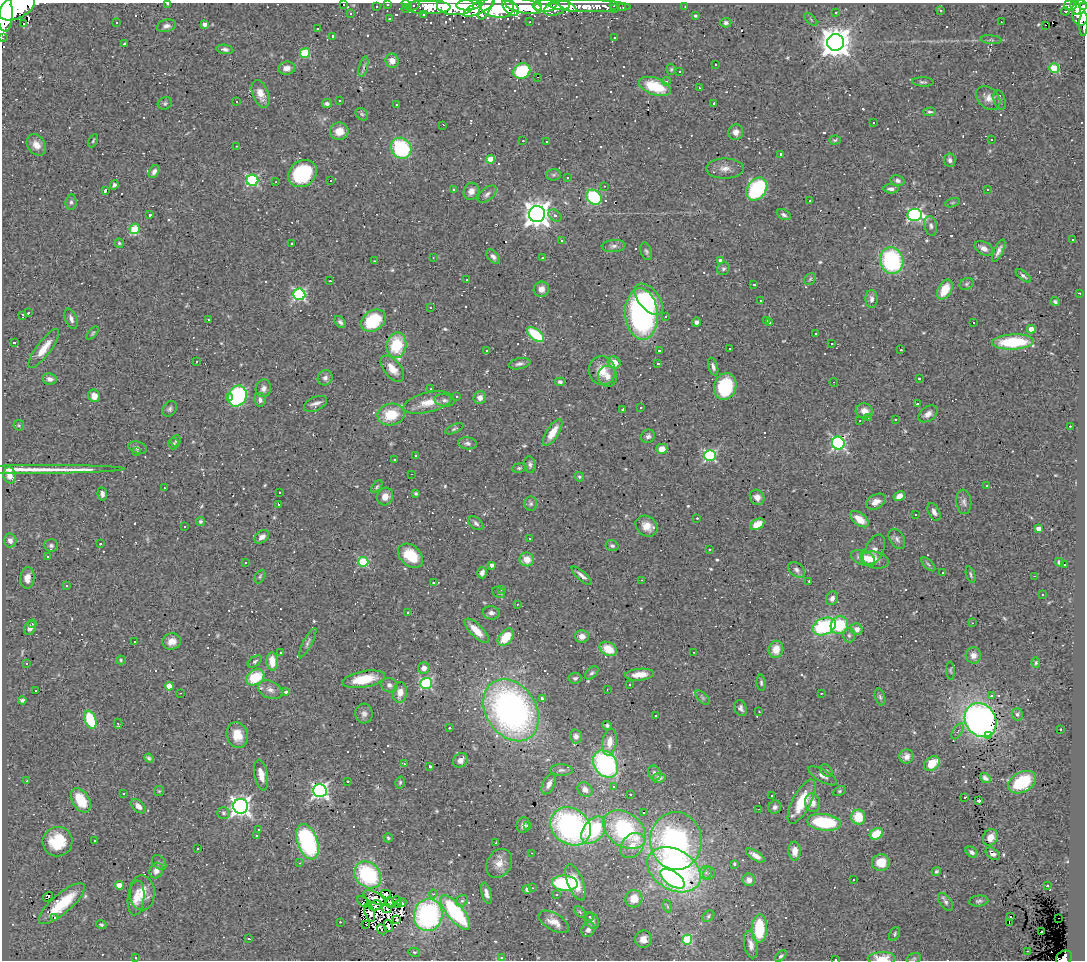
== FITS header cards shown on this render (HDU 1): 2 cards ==
NAXIS1  =                 1083
NAXIS2  =                  958

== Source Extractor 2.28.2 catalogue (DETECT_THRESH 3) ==
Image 1083 x 958 px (HDU 1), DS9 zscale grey, 1 PNG px = 1 image px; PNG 1087 x 962 px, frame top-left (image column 1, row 958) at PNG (2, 3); each listed source drawn as its Kron ellipse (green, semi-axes under 4 px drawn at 4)
Background 0.847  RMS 0.059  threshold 0.178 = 3 sigma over >= 5 px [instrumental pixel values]
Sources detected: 695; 4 with non-positive FLUX_AUTO (blend fragments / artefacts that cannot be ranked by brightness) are neither listed nor drawn; of the other 691, the 500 brightest by FLUX_AUTO listed and drawn (191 fainter detections omitted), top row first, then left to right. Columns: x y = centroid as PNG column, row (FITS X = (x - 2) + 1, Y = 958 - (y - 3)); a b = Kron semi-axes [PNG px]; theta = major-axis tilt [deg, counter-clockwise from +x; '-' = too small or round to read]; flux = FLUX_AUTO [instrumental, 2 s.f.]
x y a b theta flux
168 4 3 2 - 51
343 4 3 2 - 66
388 4 3 3 - 9.8
407 5 6 3 -34 35
468 5 12 5 5 1500
613 5 3 3 - 9.4
1070 5 6 5 - 120
414 6 6 3 30 10
428 6 23 7 0 560
455 6 18 9 -1 2100
524 6 19 7 -11 2800
537 6 5 3 - 490
545 6 11 6 8 1100
567 6 10 4 -27 340
590 6 41 6 -1 310
685 6 3 2 - 9
17 7 19 11 29 3900
376 7 3 2 - 7
479 7 17 6 27 1100
497 7 17 10 -10 2500
511 7 10 6 -46 1100
557 7 14 7 25 620
623 7 3 2 - 7
1076 7 8 4 -73 330
1083 7 4 3 - 200
406 8 5 3 - 9.2
486 8 13 5 62 650
614 9 4 3 - 5.2
940 10 3 3 - 60
4 11 21 8 -88 4600
1065 11 4 2 - 11
836 12 3 3 - 5.6
350 13 3 2 - 6.7
1080 13 13 8 -89 930
423 14 3 3 - 8.2
695 16 3 3 - 5.3
389 19 3 3 - 5.9
811 19 8 3 -45 5.4
116 22 3 3 - 9.2
530 22 3 2 - 6.2
1001 22 2 2 - 5.7
726 23 5 4 - 9.9
24 24 3 3 - 32
204 24 4 3 - 22
1084 24 12 3 88 90
1045 25 2 2 - 6
166 26 10 6 13 18
317 29 3 3 - 38
332 36 3 3 - 8.2
614 37 3 3 - 22
2 38 2 2 - 7.4
991 40 11 4 -4 7.7
835 42 8 8 - 6500
124 44 3 3 - 53
225 49 8 4 -8 12
305 53 5 5 - 210
392 61 7 6 - 32
715 65 3 3 - 5.7
363 67 10 3 75 9.7
287 68 8 6 7 23
1054 68 5 5 - 190
671 69 5 4 - 5.7
522 71 9 7 29 210
679 71 3 2 - 15
537 77 3 2 - 740
666 81 4 4 - 5.5
923 82 11 4 -3 9
655 86 16 8 -20 150
699 88 3 3 - 13
261 94 14 7 -69 39
988 98 14 10 -44 31
340 100 3 3 - 17
999 100 10 5 -73 11
236 102 3 3 - 100
165 103 7 6 - 8.7
327 103 5 4 - 12
714 103 3 2 - 5.2
396 104 3 2 - 5.3
930 112 6 4 2 8.6
362 114 7 5 -44 8.2
874 123 3 3 - 44
443 125 3 2 - 15
339 131 9 8 - 55
736 132 8 7 - 28
835 140 6 4 5 5.9
991 140 3 2 - 8.4
93 141 7 3 63 5.4
523 141 3 2 - 5.6
546 142 3 3 - 88
36 145 11 8 -56 37
236 146 3 2 - 6.8
401 148 11 9 -52 350
781 154 3 3 - 9.2
491 159 4 4 - 96
950 160 7 5 -84 12
725 168 19 10 1 36
154 171 7 5 58 16
302 173 15 12 39 300
553 175 7 5 2 8.3
567 177 3 3 - 12
252 180 6 5 - 470
330 180 3 3 - 140
898 180 7 5 -16 13
276 182 3 2 - 8.9
114 185 5 4 - 11
604 186 3 2 - 5.9
453 189 3 3 - 13
757 189 12 9 54 420
891 189 7 4 -3 16
105 190 4 3 - 25
987 190 3 3 - 87
471 191 9 7 67 29
487 194 11 6 39 14
594 197 8 6 -43 340
810 201 3 3 - 6.8
71 202 7 5 82 9.8
952 203 8 3 19 5.3
537 214 8 8 - 4400
150 215 3 3 - 7.6
555 215 7 5 -38 12
784 215 7 5 -26 11
914 215 7 6 - 700
931 226 10 6 -79 14
135 229 5 5 - 150
1073 240 3 3 - 5.5
562 241 4 3 - 9.5
119 243 4 4 - 5.2
292 243 3 3 - 30
613 246 12 6 5 16
984 248 10 6 -28 24
646 251 9 5 -73 9.5
999 251 12 4 64 17
493 256 8 5 -49 15
433 257 3 2 - 5.3
542 258 3 3 - 330
375 261 3 2 - 11
721 261 4 3 - 27
892 261 13 11 -75 460
723 269 6 6 - 8.2
1023 276 9 4 -38 9.3
810 279 6 5 - 7.7
467 280 3 2 - 6
330 281 3 3 - 34
754 284 3 3 - 11
967 284 7 5 23 9.4
541 289 8 7 - 27
945 290 11 6 61 95
1079 293 3 2 - 22
299 294 6 6 - 630
649 299 18 10 -50 120
871 299 9 6 -88 17
761 300 3 3 - 32
1055 302 4 3 - 6.8
431 307 3 3 - 22
28 313 3 3 - 7.9
641 314 26 16 -85 970
23 315 4 3 - 6
665 316 3 3 - 29
71 319 11 6 -68 17
208 319 3 3 - 75
767 320 3 3 - 20
373 321 13 10 34 180
340 322 7 5 -51 12
696 322 4 4 - 13
770 323 3 3 - 10
973 323 3 3 - 46
1031 329 4 4 - 41
92 333 8 4 49 6
536 334 10 5 -38 200
815 334 3 3 - 7.1
1013 342 21 7 3 230
14 343 3 3 - 51
831 343 3 3 - 48
397 345 13 10 79 170
44 348 23 7 53 61
729 349 3 3 - 9.3
487 350 3 3 - 20
901 350 3 3 - 18
659 351 3 2 - 6
196 361 3 3 - 33
614 362 6 5 - 56
658 363 3 3 - 9.8
519 364 11 5 11 14
713 367 9 4 -73 14
392 369 15 8 -51 53
602 371 14 13 - 70
607 376 10 9 - 27
325 378 8 7 - 16
919 378 3 3 - 11
50 379 7 5 -10 18
560 382 5 4 - 9.5
834 382 4 2 - 6.4
725 386 14 11 72 250
263 388 9 7 71 19
430 389 3 2 - 5.9
94 396 6 5 - 38
237 396 11 9 65 490
230 397 3 3 - 37
457 397 3 3 - 11
480 397 6 6 - 21
260 400 7 5 -81 16
445 400 10 6 -8 15
427 403 25 10 14 71
316 404 12 7 24 20
917 404 3 3 - 210
641 408 3 3 - 16
170 409 8 6 53 11
623 409 3 3 - 380
864 411 8 7 - 34
928 414 11 7 36 25
391 415 13 11 10 130
868 417 4 3 - 6.9
896 420 3 3 - 13
860 421 3 2 - 12
19 425 6 5 - 6.2
1070 426 3 2 - 22
454 429 10 4 25 7.4
553 432 15 6 57 62
648 436 7 6 - 12
176 441 6 4 65 6.1
467 443 9 6 -7 13
838 443 6 6 - 710
174 444 6 5 - 6.7
138 448 9 6 -15 14
662 449 5 5 - 37
137 452 3 3 - 58
415 455 3 3 - 24
710 456 6 5 - 510
394 460 3 3 - 53
530 464 8 6 -79 11
519 468 7 4 8 6.8
38 469 87 3 0 170
411 474 3 2 - 10
10 475 8 6 -74 31
579 477 5 4 - 6
987 486 3 3 - 470
377 487 7 4 53 5.6
164 488 3 2 - 7.1
279 492 3 3 - 600
416 493 3 3 - 5.9
102 494 7 5 -83 15
899 496 6 4 31 30
385 497 9 8 - 35
757 497 8 7 - 23
876 502 10 7 29 27
964 502 12 7 -83 18
279 504 3 2 - 6
531 504 7 6 - 9.4
934 512 9 5 -63 18
915 514 3 2 - 5.2
697 518 3 3 - 32
859 519 11 6 -37 55
200 521 5 4 - 8.3
476 523 8 5 -40 12
757 524 8 5 30 50
184 526 3 3 - 7.7
647 526 12 9 -37 44
1039 528 4 4 - 31
262 537 8 5 35 22
529 538 3 2 - 6.4
897 539 11 7 -58 15
10 540 7 6 - 17
100 544 3 3 - 41
51 545 7 6 - 12
612 546 6 5 - 9.2
709 549 3 3 - 18
874 550 16 9 63 34
411 556 14 10 -41 130
47 557 3 3 - 9.1
863 558 12 7 -19 39
527 559 7 7 - 49
868 559 8 6 -40 26
875 560 14 8 -11 32
363 562 5 5 - 240
1060 562 5 4 - 13
246 563 3 3 - 11
928 564 8 4 -45 8
492 565 4 3 - 16
1064 565 3 3 - 58
797 570 10 6 -37 16
943 572 3 3 - 15
482 573 5 5 - 19
971 575 8 3 -71 7
260 576 7 4 63 6.5
582 576 13 4 -42 18
1034 576 3 2 - 36
27 578 11 7 85 32
642 580 3 2 - 8.2
809 581 3 3 - 62
433 582 3 3 - 170
67 586 3 3 - 7.6
501 589 3 3 - 55
499 592 7 5 -25 5.4
1042 595 3 3 - 8.9
832 598 7 6 - 18
517 604 3 2 - 8.4
408 612 3 3 - 19
491 613 8 6 -7 19
972 623 3 2 - 19
32 624 2 2 - 6.8
839 625 9 8 - 170
824 626 12 8 22 350
30 628 7 5 68 16
857 629 6 5 - 22
477 631 16 6 -45 67
849 635 7 6 - 9.6
582 636 7 6 - 25
506 637 10 6 50 100
134 641 3 2 - 6.7
172 641 9 8 - 38
308 643 16 4 62 13
608 649 9 6 -28 79
776 649 8 7 - 54
693 652 3 2 - 6.3
280 653 3 3 - 9.4
973 655 8 7 - 25
121 660 5 4 - 5.3
272 661 9 5 -86 66
255 662 8 5 37 8.2
1036 663 5 4 - 5.9
26 664 3 3 - 86
424 668 6 5 - 27
950 670 9 4 -88 6.1
592 673 8 5 43 8.7
640 675 14 6 5 53
255 677 10 7 33 140
575 678 6 5 - 11
364 679 22 8 10 120
426 683 6 5 - 450
761 683 8 4 -85 8.1
389 685 8 7 - 15
629 685 3 2 - 10
169 686 4 4 - 54
607 689 3 2 - 5.6
270 690 13 8 -24 25
36 691 3 2 - 23
286 692 3 3 - 910
400 692 10 7 80 36
181 693 3 2 - 18
821 693 3 2 - 6.8
992 696 3 3 - 55
880 697 8 5 -75 8.2
542 698 3 3 - 14
703 698 9 4 -45 8.1
22 700 4 4 - 9.3
741 708 8 6 -68 13
511 710 33 25 -57 1500
759 712 3 2 - 11
364 714 10 8 -87 16
1017 714 6 5 - 9.8
655 715 3 3 - 190
90 720 9 5 -70 190
981 720 18 15 -55 1600
118 724 5 3 - 6.4
607 725 5 4 - 8.5
449 728 3 3 - 32
1061 729 3 2 - 9.4
958 731 9 4 59 11
237 735 13 10 -74 63
576 736 7 6 - 19
988 736 3 3 - 34
610 742 13 7 81 46
906 756 7 7 - 23
149 758 5 3 - 7.5
460 760 8 6 35 19
932 763 9 6 38 89
404 764 3 3 - 6.7
605 764 15 11 -53 600
430 766 3 3 - 9.7
561 770 11 5 1 13
826 771 7 5 -47 8.3
654 773 7 6 - 13
261 775 15 6 -79 42
823 776 16 6 -30 20
659 778 6 5 - 15
985 778 6 4 -41 13
27 781 3 2 - 9.1
348 781 3 3 - 40
400 782 6 4 75 6.1
1022 782 15 10 29 190
549 784 11 6 65 26
614 787 3 3 - 29
585 789 8 6 -38 27
159 791 5 5 - 5.2
320 791 7 6 - 1200
839 791 7 4 27 6.1
123 794 3 3 - 28
630 794 3 3 - 16
772 795 3 2 - 7.8
964 798 3 3 - 30
81 800 13 8 -59 120
979 801 3 3 - 6.1
802 802 24 9 62 140
812 803 9 7 -79 36
138 806 9 5 -44 24
241 806 7 7 - 2000
775 807 7 6 - 14
759 809 3 2 - 43
223 813 6 6 - 9.3
644 813 3 3 - 340
858 817 7 7 - 100
824 822 17 8 -7 280
523 825 8 6 78 15
527 825 3 3 - 17
571 826 21 18 -35 910
259 830 3 3 - 5.4
594 830 15 10 53 280
625 830 23 16 -37 470
876 834 7 5 26 97
256 835 3 3 - 14
990 837 8 7 - 38
388 838 4 4 - 5.8
94 840 3 3 - 11
676 841 29 25 -86 990
57 842 15 14 - 130
307 842 18 10 -70 580
496 843 3 2 - 14
632 845 14 10 48 50
198 849 3 3 - 67
795 851 9 6 -89 44
972 852 7 4 -36 15
532 853 3 2 - 11
993 854 8 5 -38 15
756 856 11 4 -33 25
159 863 8 6 -47 9.1
299 863 3 2 - 14
499 863 15 12 58 43
881 863 9 8 - 82
734 864 3 3 - 10
674 870 29 20 -31 1200
156 871 8 6 63 30
936 871 5 4 - 7.1
706 873 7 5 66 14
709 873 7 5 57 12
368 875 15 12 -45 370
673 879 14 7 -35 170
749 880 6 6 - 20
853 880 3 3 - 54
575 882 19 8 -69 91
565 883 13 7 -4 380
119 885 4 4 - 58
1047 886 3 3 - 64
532 888 3 3 - 6.3
527 889 4 4 - 10
142 893 17 12 -88 63
486 893 11 4 -75 19
385 894 5 3 - 7
433 894 4 4 - 8
556 894 3 3 - 31
48 897 5 3 - 35
136 898 17 8 84 44
375 898 12 5 -27 13
634 899 9 8 - 62
397 901 4 3 - 5.7
462 901 6 5 - 9.7
979 901 9 5 6 11
363 902 7 2 -43 11
402 902 5 3 - 12
946 902 10 6 -53 12
390 903 5 3 - 6.5
62 904 29 9 41 160
375 905 6 4 26 8.6
399 905 3 2 - 6.4
667 906 6 4 -71 6.5
387 909 5 4 - 5.3
455 912 21 8 -51 420
580 912 7 4 -46 6.1
370 913 9 5 -72 11
428 915 16 14 76 730
708 916 6 5 - 7.6
1010 916 3 2 - 21
55 917 3 3 - 100
590 917 4 4 - 8.2
1058 918 2 2 - 5.9
397 919 4 3 - 6.6
592 921 9 6 -57 16
340 922 3 2 - 24
554 922 17 8 -30 43
1009 923 4 2 - 8
101 924 5 4 - 6.1
366 924 3 3 - 15
388 926 6 4 -77 10
382 929 5 4 - 320
759 929 14 8 88 200
588 930 8 6 58 18
1041 932 3 3 - 18
895 934 7 5 61 7.6
249 939 3 3 - 8.4
643 939 8 8 - 32
687 940 5 5 - 250
751 945 14 6 -78 28
1027 951 3 2 - 41
414 952 6 4 -12 5.3
781 956 7 4 44 8
136 957 3 2 - 5.4
502 958 4 4 - 12
914 958 7 5 17 7.6
1064 958 8 6 31 89
835 959 3 2 - 9.6
882 959 14 6 1 72
At the frame edge (FLAGS 8, measured only in part): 14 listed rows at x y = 168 4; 343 4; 388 4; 407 5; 468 5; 455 6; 17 7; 1083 7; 4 11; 1084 24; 2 38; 1064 958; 835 959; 882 959
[191 fainter detections neither listed nor drawn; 4 non-positive-flux detections neither listed nor drawn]